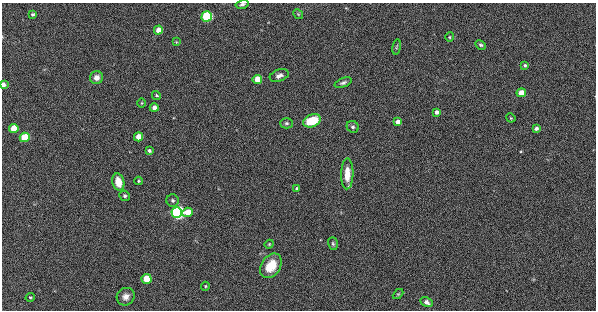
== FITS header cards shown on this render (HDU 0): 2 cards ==
NAXIS1  =                  594
NAXIS2  =                  308

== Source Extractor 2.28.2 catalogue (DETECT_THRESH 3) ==
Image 594 x 308 px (HDU 0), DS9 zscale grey, 1 PNG px = 1 image px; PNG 598 x 312 px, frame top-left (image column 1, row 308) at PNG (2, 3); each listed source drawn as its Kron ellipse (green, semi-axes under 4 px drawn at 4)
Background 172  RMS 5.9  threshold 17.8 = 3 sigma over >= 5 px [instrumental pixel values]
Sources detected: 47; all 47 listed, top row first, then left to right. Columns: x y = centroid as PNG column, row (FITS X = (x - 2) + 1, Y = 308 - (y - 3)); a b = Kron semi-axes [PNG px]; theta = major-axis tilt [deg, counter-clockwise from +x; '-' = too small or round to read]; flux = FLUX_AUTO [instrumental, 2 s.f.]
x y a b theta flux
242 4 6 4 14 820
33 14 4 3 - 740
298 14 5 4 - 500
207 16 5 5 - 43000
158 30 4 4 - 4000
450 37 4 4 - 450
176 42 4 4 - 320
481 45 5 4 - 720
397 47 8 3 81 510
525 65 4 3 - 660
279 76 10 5 19 1700
96 77 7 6 - 2000
257 79 5 4 - 7200
343 83 9 4 21 1000
3 85 4 3 - 2200
521 93 4 4 - 5600
156 95 5 4 - 600
142 103 5 3 - 370
154 108 4 4 - 2300
437 112 4 4 - 1500
511 118 5 3 - 380
312 121 9 6 21 11000
397 122 4 4 - 2100
287 123 6 5 - 690
353 127 6 5 - 820
14 128 5 4 - 9100
536 128 4 3 - 1200
25 137 5 5 - 16000
138 137 4 4 - 5700
149 151 4 3 - 1000
347 174 15 6 89 5700
139 181 4 4 - 460
118 182 9 6 -75 5000
297 188 4 3 - 650
125 196 5 5 - 740
173 200 6 6 - 840
177 212 5 5 - 160000
188 212 5 4 - 6100
269 244 4 4 - 400
333 244 6 5 - 630
271 266 13 9 55 8200
146 279 5 4 - 11000
205 286 4 4 - 440
398 294 6 3 44 420
30 297 5 4 - 490
126 297 9 8 - 2200
426 302 7 4 -27 1700
At the frame edge (FLAGS 8, measured only in part): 2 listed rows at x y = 242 4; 3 85